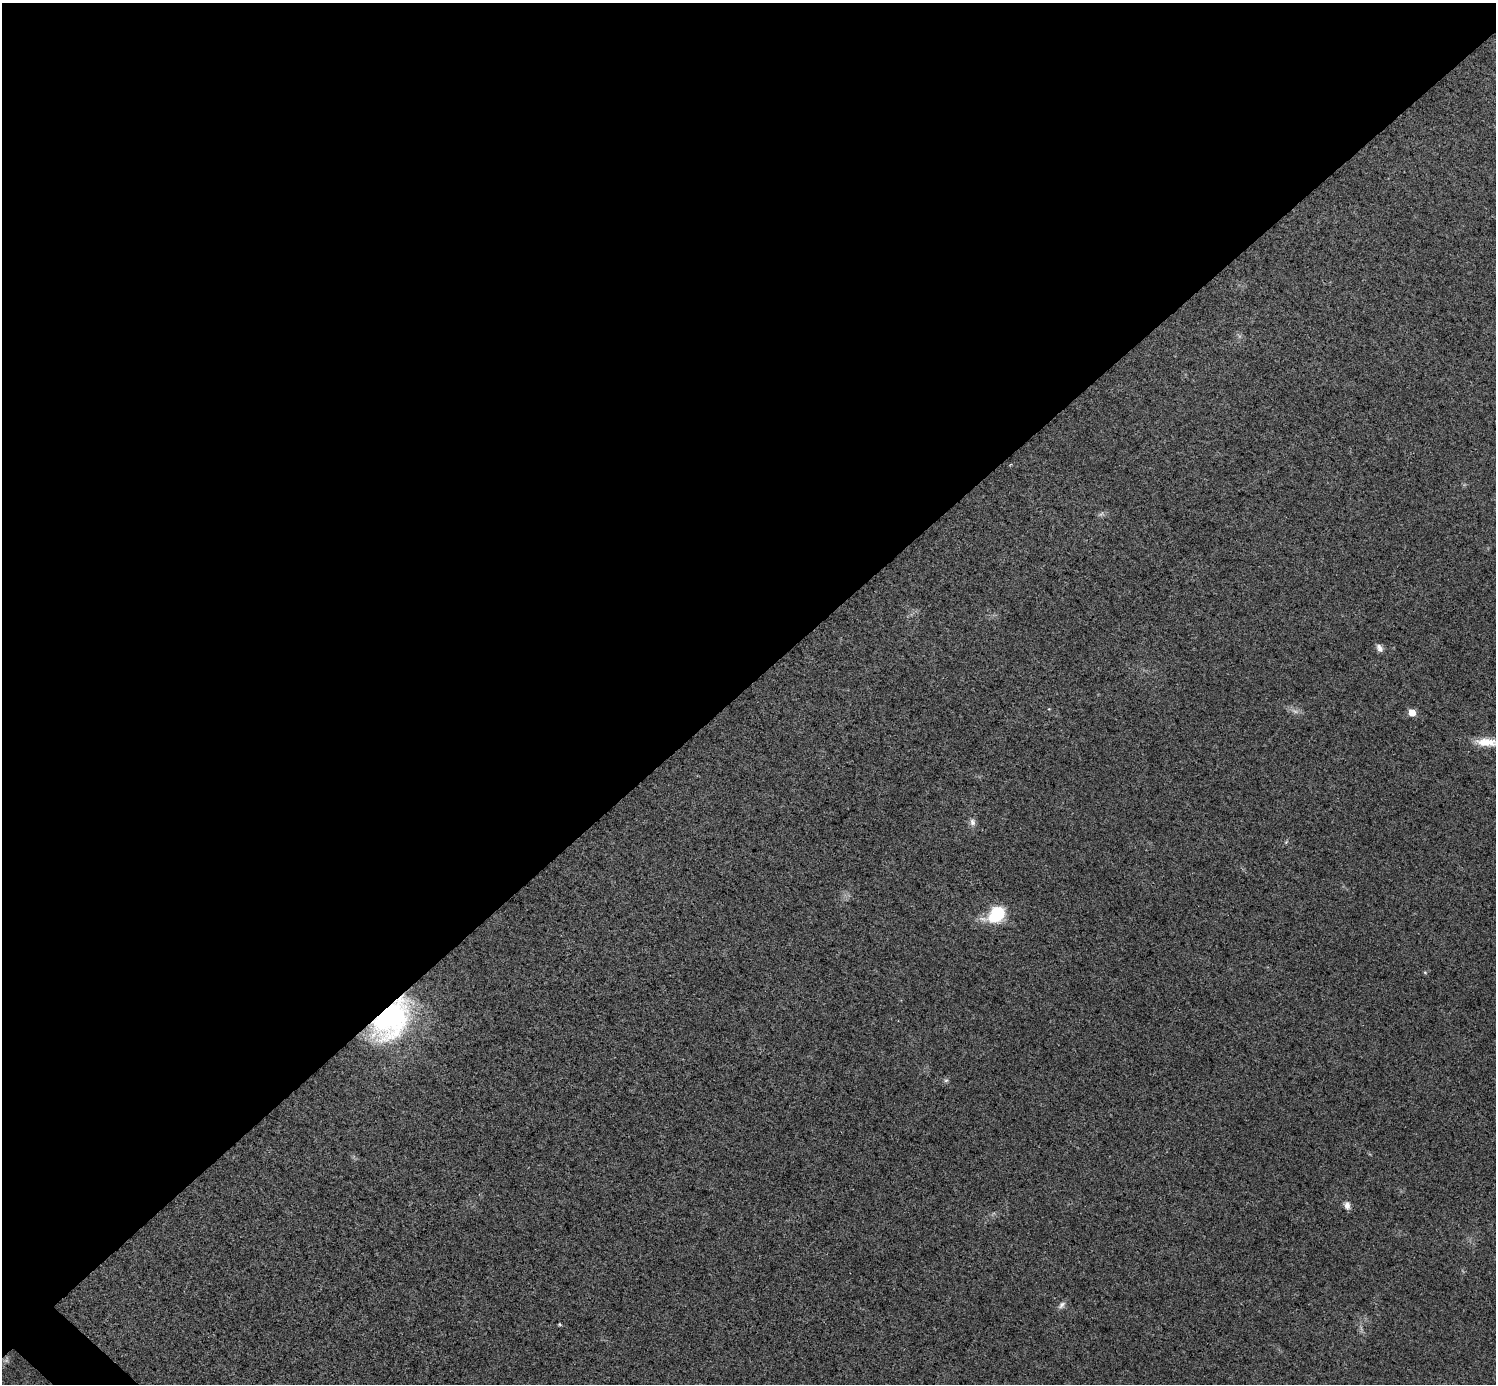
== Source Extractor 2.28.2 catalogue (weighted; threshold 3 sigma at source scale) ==
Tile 2 of 4 x 4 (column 2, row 1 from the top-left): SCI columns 1495-2988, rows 4302-5683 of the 5979 x 5979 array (HDU 1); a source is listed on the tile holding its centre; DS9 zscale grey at full resolution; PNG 1498 x 1386 px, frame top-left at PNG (2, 3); no overlay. Shown black and unused: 50% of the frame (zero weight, under 3 of 4 exposures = <1% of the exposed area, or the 3 px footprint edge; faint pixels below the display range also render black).
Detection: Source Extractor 2.28.2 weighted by HDU 2 'WHT'; one run over the whole footprint, this tile lists its part. Background 0.0162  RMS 0.0049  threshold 0.022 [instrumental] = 3 sigma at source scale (4.5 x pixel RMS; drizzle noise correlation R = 1.50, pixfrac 1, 0.05/0.05 arcsec/px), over >= 5 px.
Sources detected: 13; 2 too faint to see at this stretch — not listed; the other 11 listed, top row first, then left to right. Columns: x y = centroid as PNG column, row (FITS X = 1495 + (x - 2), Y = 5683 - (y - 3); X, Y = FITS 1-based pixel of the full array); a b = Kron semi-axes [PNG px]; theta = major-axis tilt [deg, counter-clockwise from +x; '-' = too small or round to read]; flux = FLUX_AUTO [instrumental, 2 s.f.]
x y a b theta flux
1379 648 10 7 -62 2.2
1412 713 6 5 - 6.5
1488 742 34 10 -1 11
972 822 11 8 -84 2.1
997 914 19 13 36 25
1425 972 5 4 - 0.61
391 1018 36 24 53 110
946 1080 6 5 - 0.9
1347 1205 9 7 -79 2.4
1062 1305 12 7 44 1.9
560 1324 5 4 - 0.54
Overlapping masked pixels (flux is a lower limit): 1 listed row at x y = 391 1018
Isophote crosses this tile's border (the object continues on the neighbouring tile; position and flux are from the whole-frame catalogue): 1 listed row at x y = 1488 742